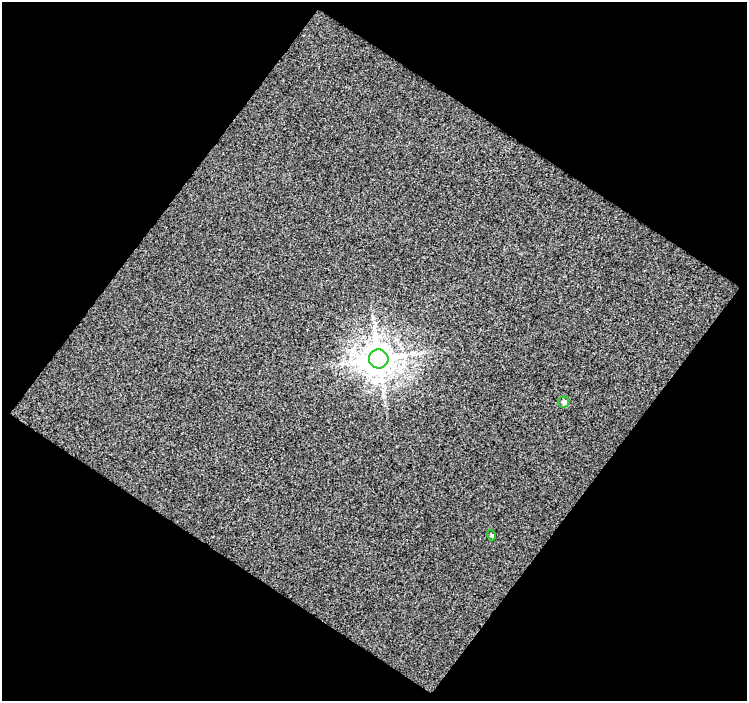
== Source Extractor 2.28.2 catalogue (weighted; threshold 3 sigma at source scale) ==
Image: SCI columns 2-746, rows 28-726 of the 754 x 761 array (HDU 1 of 3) = the unmasked area's bounding box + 8 px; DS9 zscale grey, full resolution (1 PNG px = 1 image px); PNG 749 x 703 px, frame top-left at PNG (2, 2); each listed source drawn as its Kron ellipse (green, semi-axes under 4 px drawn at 4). Shown black and unused: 51% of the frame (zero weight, under 3 of 4 exposures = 2% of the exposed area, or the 3 px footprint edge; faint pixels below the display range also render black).
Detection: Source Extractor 2.28.2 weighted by HDU 2 'WHT'. Background -0.153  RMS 1.2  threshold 5.34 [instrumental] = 3 sigma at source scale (4.5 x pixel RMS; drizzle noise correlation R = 1.50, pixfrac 1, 0.0396/0.0396 arcsec/px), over >= 5 px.
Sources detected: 3; all 3 listed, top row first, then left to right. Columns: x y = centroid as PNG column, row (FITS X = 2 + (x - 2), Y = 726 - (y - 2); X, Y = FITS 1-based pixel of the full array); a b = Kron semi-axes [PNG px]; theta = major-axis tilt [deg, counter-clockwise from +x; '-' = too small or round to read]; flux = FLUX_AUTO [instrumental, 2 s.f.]
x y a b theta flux
379 359 10 9 - 230000
564 402 5 5 - 410
491 535 5 3 - 110